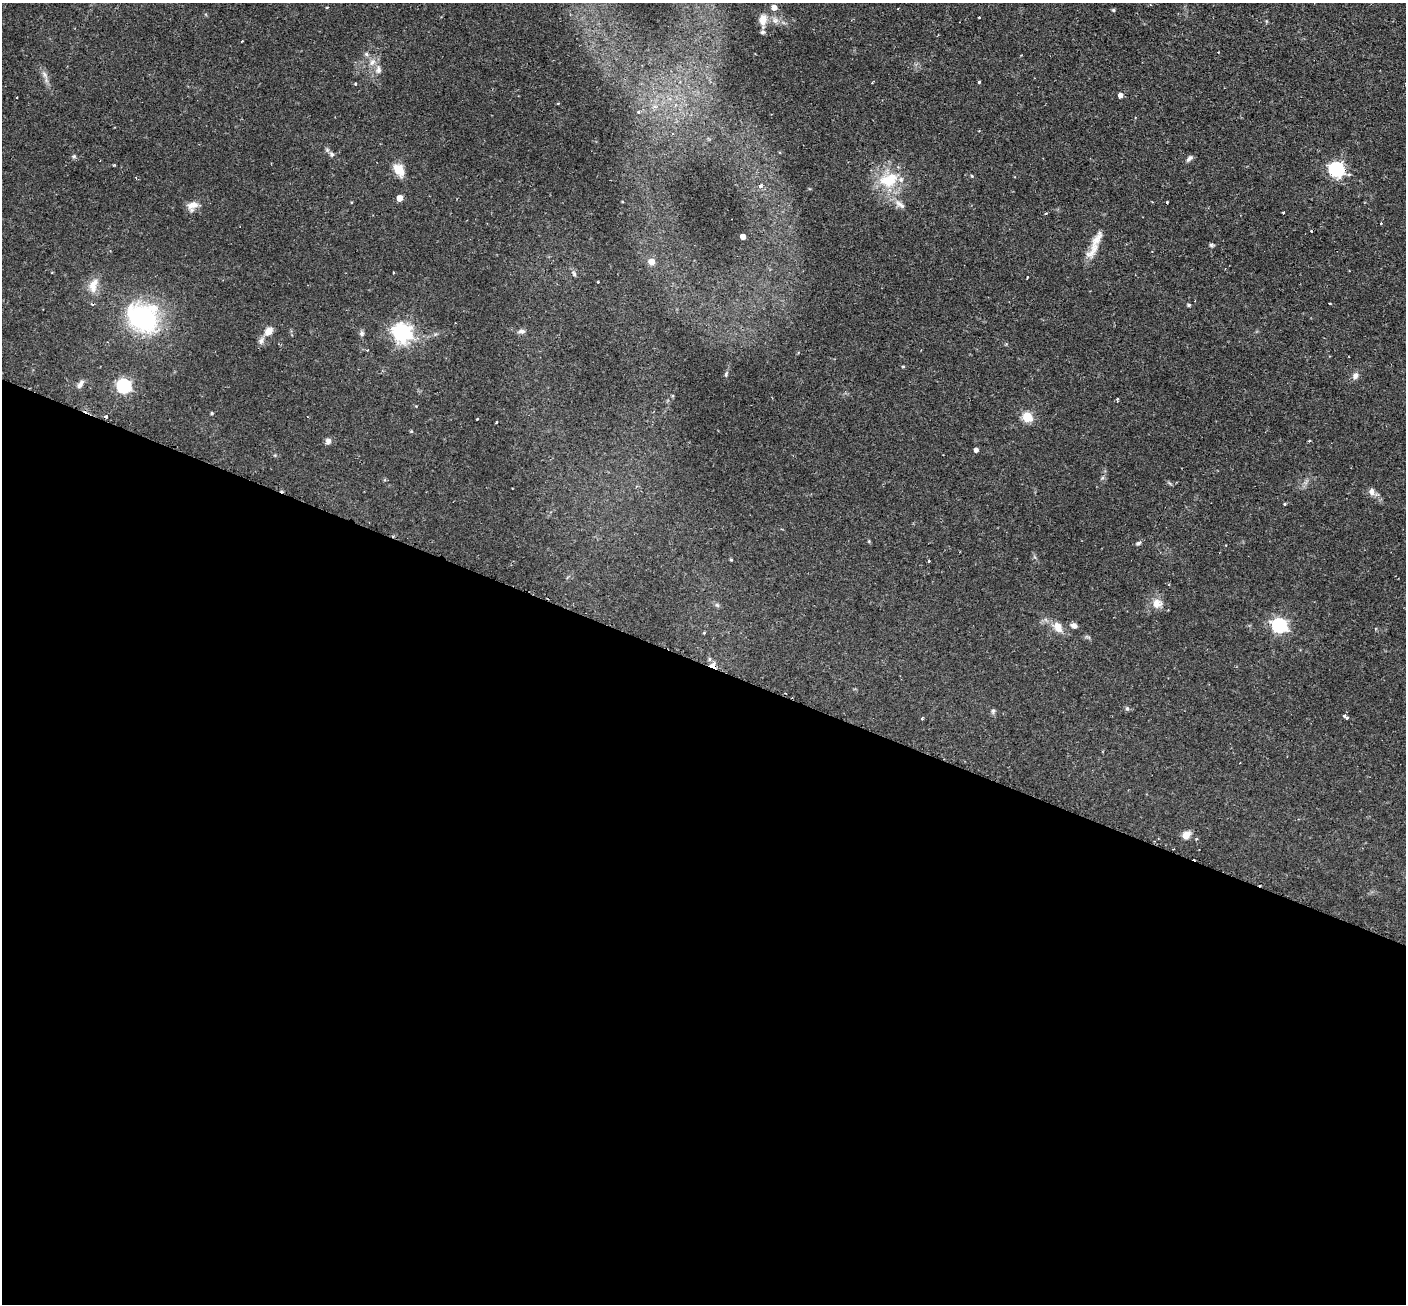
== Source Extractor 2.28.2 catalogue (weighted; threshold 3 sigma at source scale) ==
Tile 14 of 4 x 4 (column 2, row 4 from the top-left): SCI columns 1406-2809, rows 286-1587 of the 5629 x 5644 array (HDU 1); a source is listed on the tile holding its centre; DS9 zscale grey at full resolution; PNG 1408 x 1306 px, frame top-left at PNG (2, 3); no overlay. Shown black and unused: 49% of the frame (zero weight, under 2 of 3 exposures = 1% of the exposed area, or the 3 px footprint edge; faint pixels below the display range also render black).
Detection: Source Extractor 2.28.2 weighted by HDU 2 'WHT'; one run over the whole footprint, this tile lists its part. Background 0.0673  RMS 0.0044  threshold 0.02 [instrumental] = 3 sigma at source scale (4.5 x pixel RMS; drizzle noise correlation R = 1.50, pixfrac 1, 0.05/0.05 arcsec/px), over >= 5 px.
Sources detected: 80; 5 cosmic-ray / hot-pixel residue — not listed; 4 inside a brighter listed object's ellipse — not listed separately; the other 71 listed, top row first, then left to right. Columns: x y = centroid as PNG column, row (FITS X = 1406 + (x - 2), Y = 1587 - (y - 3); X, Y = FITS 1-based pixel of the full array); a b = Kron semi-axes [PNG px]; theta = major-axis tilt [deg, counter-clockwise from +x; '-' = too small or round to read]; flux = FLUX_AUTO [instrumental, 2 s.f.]
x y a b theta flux
774 7 5 4 - 3.2
1113 10 4 3 - 0.58
979 17 3 2 - 0.32
763 20 13 9 77 4
242 41 3 2 - 0.45
366 54 7 5 -16 1
372 62 9 6 71 2.1
378 70 11 7 -89 2.1
44 74 9 5 -55 1.5
979 82 3 3 - 0.86
1120 95 4 4 - 2.1
638 112 5 4 - 0.8
332 154 8 5 -51 1.1
74 156 6 5 - 0.8
1190 158 10 5 41 1.4
1336 169 7 6 - 92
399 170 18 11 -59 5.6
972 176 4 4 - 0.44
889 180 29 19 20 16
760 186 6 5 - 1.5
400 198 5 5 - 4
1167 202 3 2 - 0.41
900 205 17 7 -34 2.7
192 206 14 10 41 3.7
1283 212 3 2 - 0.6
1046 213 4 2 - 0.4
1381 223 3 2 - 0.43
743 236 4 4 - 2.8
1211 245 6 5 - 0.68
1092 250 29 10 57 5.6
651 261 6 5 - 4.7
574 274 9 4 -64 0.9
1027 277 3 2 - 0.64
93 285 23 11 74 6.1
1329 303 3 2 - 0.55
1188 305 4 3 - 0.73
143 318 32 23 -38 59
268 331 12 9 50 3.6
521 331 10 5 6 1.3
402 332 7 7 - 190
362 333 7 6 - 1.1
367 350 3 3 - 0.41
903 366 5 3 - 0.43
726 374 7 4 67 0.65
1355 376 9 7 69 2
80 384 13 6 56 2
124 386 6 6 - 80
211 413 5 3 - 0.4
1027 417 5 5 - 24
477 419 3 3 - 0.57
496 422 3 3 - 0.71
411 431 4 4 - 0.48
328 441 6 6 - 1.9
1309 441 3 3 - 0.5
976 450 4 4 - 1.7
1372 492 10 7 -83 2
1284 504 4 3 - 0.4
1138 543 7 4 36 0.8
731 560 4 3 - 0.43
929 561 3 3 - 0.75
1157 603 13 12 - 4.5
1074 626 7 5 -13 2
1279 626 7 6 - 89
1058 627 15 9 -61 4.5
709 659 6 4 89 0.71
1127 708 7 5 -74 0.79
993 711 7 5 87 0.86
1345 716 5 3 - 1.8
922 718 3 3 - 0.81
1186 835 10 8 32 3.6
1196 839 4 3 - 0.51
Overlapping masked pixels (flux is a lower limit): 1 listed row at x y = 1336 169